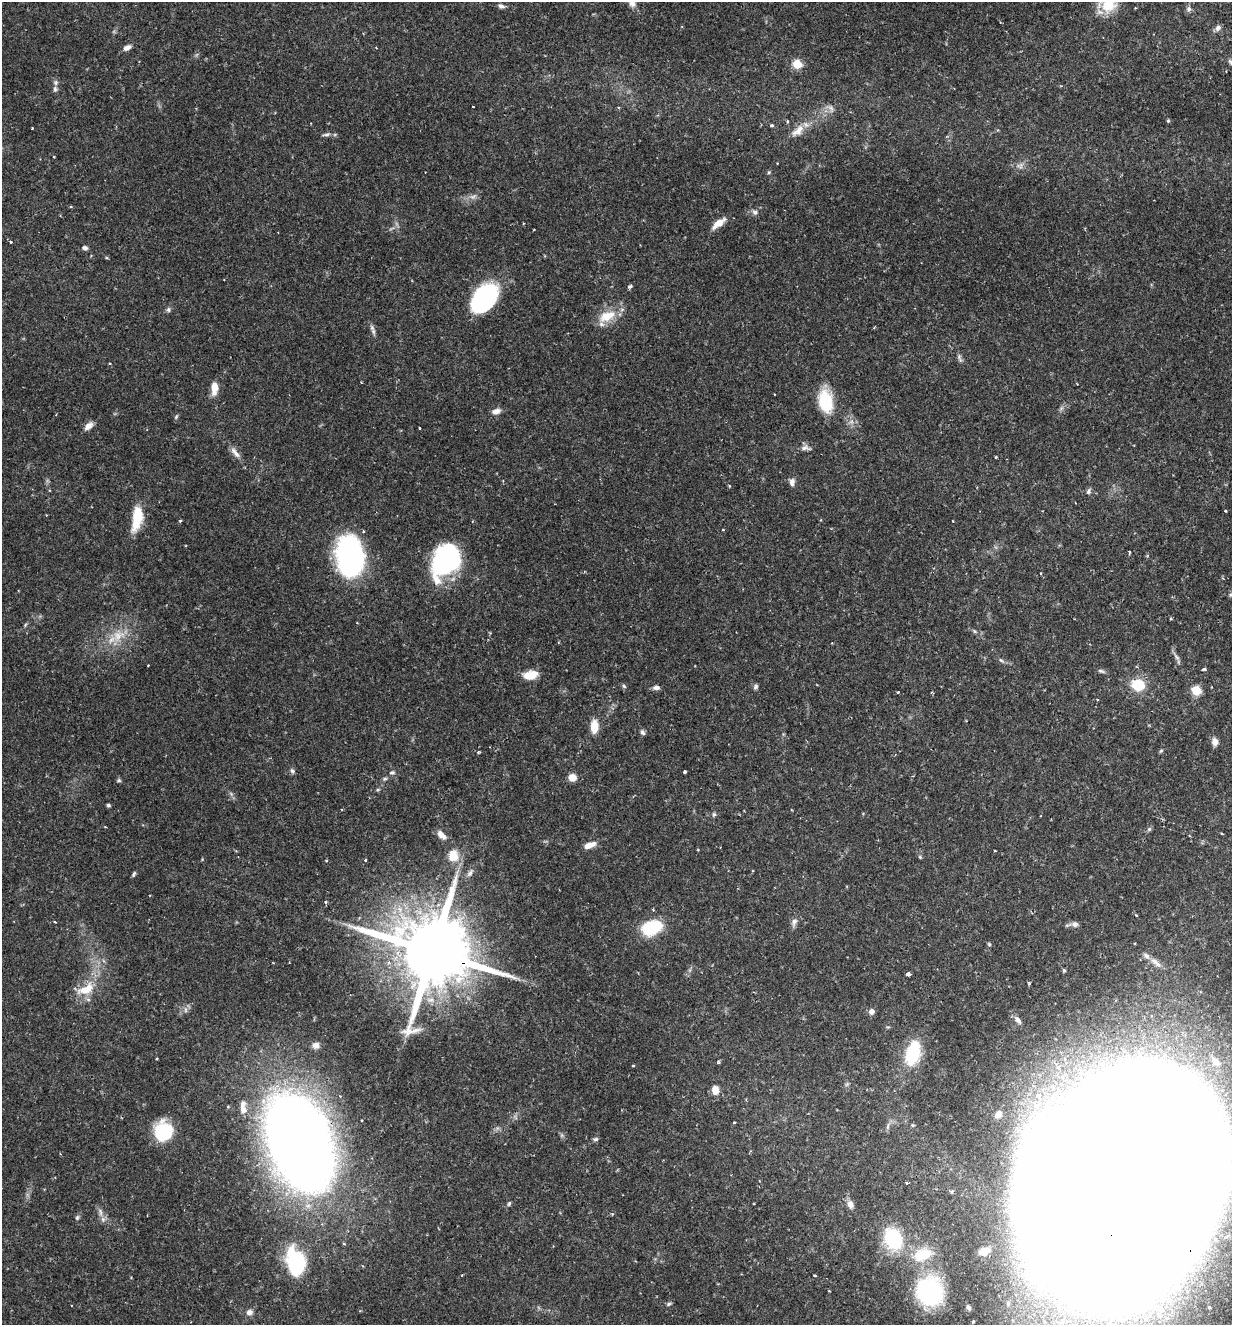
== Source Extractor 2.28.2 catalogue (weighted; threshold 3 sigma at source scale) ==
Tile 6 of 4 x 4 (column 2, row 2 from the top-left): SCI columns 1367-2596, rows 2654-3976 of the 5318 x 5303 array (HDU 1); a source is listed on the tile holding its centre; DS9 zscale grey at full resolution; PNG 1234 x 1327 px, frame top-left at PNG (2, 2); no overlay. Shown black and unused: <1% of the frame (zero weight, under 2 of 3 exposures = <1% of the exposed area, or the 3 px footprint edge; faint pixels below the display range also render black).
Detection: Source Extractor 2.28.2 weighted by HDU 2 'WHT'; one run over the whole footprint, this tile lists its part. Background 0.157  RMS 0.0037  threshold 0.0167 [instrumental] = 3 sigma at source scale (4.5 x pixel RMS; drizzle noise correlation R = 1.50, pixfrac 1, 0.05/0.05 arcsec/px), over >= 5 px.
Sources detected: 140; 2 inside a brighter object's white glare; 1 cosmic-ray / hot-pixel residue — not listed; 4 inside a brighter listed object's ellipse — not listed separately; the other 133 listed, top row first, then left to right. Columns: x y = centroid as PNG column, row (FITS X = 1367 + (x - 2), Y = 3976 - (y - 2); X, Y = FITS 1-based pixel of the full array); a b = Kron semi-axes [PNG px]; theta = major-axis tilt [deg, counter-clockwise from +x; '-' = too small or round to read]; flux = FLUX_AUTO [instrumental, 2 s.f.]
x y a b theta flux
632 3 14 9 -74 2.9
1108 5 17 16 - 12
501 6 8 6 -13 1.2
1189 9 8 7 - 1.2
1218 28 9 7 59 1.5
127 48 10 6 28 1.7
797 64 5 5 - 16
55 89 8 6 90 1.1
473 107 3 2 - 0.25
830 108 12 7 -48 1.7
1168 121 5 4 - 0.43
772 125 5 4 - 0.67
32 128 2 2 - 0.26
998 130 5 3 - 0.34
798 131 24 10 41 5
326 134 12 4 11 0.99
769 172 5 5 - 0.52
473 197 9 4 9 1.2
755 212 8 6 -18 1.2
718 223 18 7 36 3.9
11 242 3 2 - 0.44
85 248 7 5 -9 1
630 286 6 4 20 0.67
484 299 32 20 54 43
168 310 7 5 -89 0.81
607 316 24 13 23 8.1
373 331 10 5 -76 1.2
959 358 13 4 -62 0.92
110 363 3 2 - 0.3
214 388 12 6 87 5.8
825 401 24 15 -80 15
496 411 11 6 12 2.1
176 417 7 4 63 0.57
88 426 11 7 40 2.4
419 428 3 2 - 0.3
805 448 11 6 13 1.6
235 453 19 6 -52 2.4
996 457 4 3 - 0.3
792 482 10 7 84 1.5
1089 491 8 6 72 0.9
1225 511 3 2 - 0.34
137 518 28 11 81 11
180 520 3 3 - 0.53
953 521 3 2 - 0.27
723 530 4 2 - 0.27
363 531 4 3 - 0.34
1129 552 4 3 - 0.36
349 556 34 21 -83 92
444 562 40 20 75 44
1230 595 6 4 72 0.52
1171 619 4 3 - 0.35
975 631 6 4 -59 0.55
117 636 16 13 89 6.1
1177 657 12 5 -50 1.2
1001 660 8 5 -30 0.79
148 665 3 2 - 0.31
1204 669 4 3 - 0.61
1101 671 10 5 -18 0.84
530 675 17 9 12 5.2
1138 685 11 9 -12 13
624 686 6 5 - 0.62
755 687 7 6 - 0.8
656 688 10 6 0 1.2
1196 690 5 5 - 18
898 692 3 3 - 0.36
594 726 12 7 88 6.8
642 732 7 5 -55 0.91
1215 741 9 6 -84 2.2
1161 751 6 4 30 0.48
478 752 4 3 - 0.41
292 771 7 6 - 0.88
392 772 7 5 7 0.82
685 772 3 3 - 1.1
572 778 8 7 - 3.5
385 779 6 4 28 0.63
119 780 6 5 - 0.56
378 789 5 3 - 0.45
108 805 5 4 - 0.61
714 814 5 5 - 0.66
1149 829 7 4 45 0.66
441 835 13 7 -44 2.7
589 845 14 6 20 3.4
453 856 13 11 -81 6.9
920 857 5 4 - 0.43
365 860 3 3 - 0.36
326 861 3 3 - 0.49
470 873 14 6 56 1.6
134 874 7 4 64 0.6
326 902 4 3 - 0.6
1136 915 3 3 - 0.36
55 922 3 3 - 0.35
794 922 11 7 71 1.6
1075 924 8 7 - 1.6
652 928 21 14 19 18
989 944 5 5 - 0.47
433 952 41 18 -20 5700
1155 962 19 7 -39 3
1064 970 5 4 - 0.46
908 974 4 3 - 1.5
1029 983 4 3 - 0.42
84 990 21 11 -1 6
871 1011 7 6 - 1.8
1018 1020 11 6 -48 1.5
316 1045 9 8 - 1.8
912 1053 25 14 73 19
718 1062 5 4 - 0.51
1216 1062 12 8 -43 3.3
633 1066 3 2 - 0.42
715 1090 10 8 -89 3.2
243 1110 12 8 -89 2.8
998 1114 13 9 51 3.7
734 1122 3 3 - 0.36
163 1132 17 16 - 22
596 1139 7 5 15 0.73
299 1142 70 42 -71 690
906 1183 3 3 - 0.61
1112 1183 116 80 47 6100
951 1191 6 5 - 1.3
509 1203 7 4 64 0.58
850 1204 9 7 -67 2.5
100 1212 12 5 -73 1.8
612 1214 4 3 - 0.42
77 1218 7 5 63 0.7
894 1239 26 21 -64 21
344 1244 4 3 - 0.39
987 1250 15 7 2 2.2
922 1254 26 16 24 12
296 1263 20 13 -78 45
815 1276 3 2 - 0.35
930 1292 15 13 -78 85
669 1304 6 5 - 0.62
968 1307 7 5 -53 0.73
249 1312 8 7 - 1.7
Overlapping masked pixels (flux is a lower limit): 3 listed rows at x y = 433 952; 299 1142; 1112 1183
Isophote crosses this tile's border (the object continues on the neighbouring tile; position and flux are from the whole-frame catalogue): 3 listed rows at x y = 632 3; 1108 5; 1112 1183